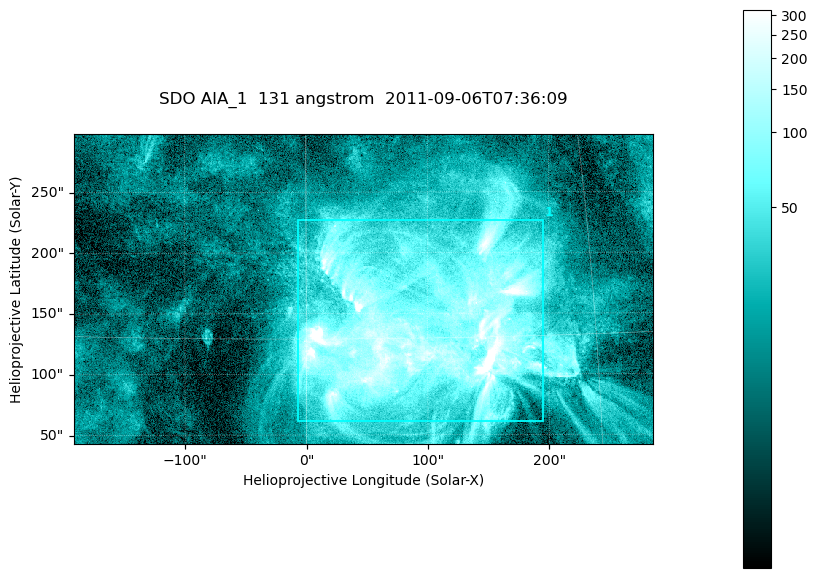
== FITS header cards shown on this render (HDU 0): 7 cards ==
TELESCOP= 'SDO     '           /
INSTRUME= 'AIA_1   '           /
WAVELNTH=                  131 /
WAVEUNIT= 'angstrom'           /
DATE-OBS= '2011-09-06T07:36:09.62' /
CTYPE1  = 'HPLN-TAN'           /
CTYPE2  = 'HPLT-TAN'           /

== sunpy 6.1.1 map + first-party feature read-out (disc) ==
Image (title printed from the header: SDO AIA_1  131 angstrom  2011-09-06T07:36:09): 794 x 424 px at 0.601 arcsec/px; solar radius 952 arcsec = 1584 px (partial field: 4.3% of the solar disc is inside the frame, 100% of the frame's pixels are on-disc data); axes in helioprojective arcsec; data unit not stated in the header (colour bar unlabelled)
Pointing: header CRPIX1/2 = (2043.22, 2045.61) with CRVAL1/2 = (0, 0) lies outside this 794 x 424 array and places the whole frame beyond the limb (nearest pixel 1.29 R_sun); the SolarSoft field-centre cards XCEN/YCEN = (46.95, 170.2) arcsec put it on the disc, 1639 arcsec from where CRPIX/CRVAL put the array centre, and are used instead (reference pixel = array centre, CRVAL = XCEN/YCEN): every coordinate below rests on XCEN/YCEN
Orientation: roll -0.139 deg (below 1 deg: not rotated)
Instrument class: DISC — disc imager (sunpy class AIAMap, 131 A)
Bright regions (active regions / flare kernels): reference = the on-disc median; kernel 7 px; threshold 5 sigma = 69.9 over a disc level ~16.2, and >= 1.15x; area >= 336 px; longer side >= 5 px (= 3 arcsec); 1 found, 1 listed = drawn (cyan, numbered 1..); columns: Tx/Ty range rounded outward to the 2 arcsec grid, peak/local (2 s.f.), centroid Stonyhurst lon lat
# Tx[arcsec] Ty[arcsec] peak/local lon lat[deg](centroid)
1 -8..196 60..228 45 +6 +15